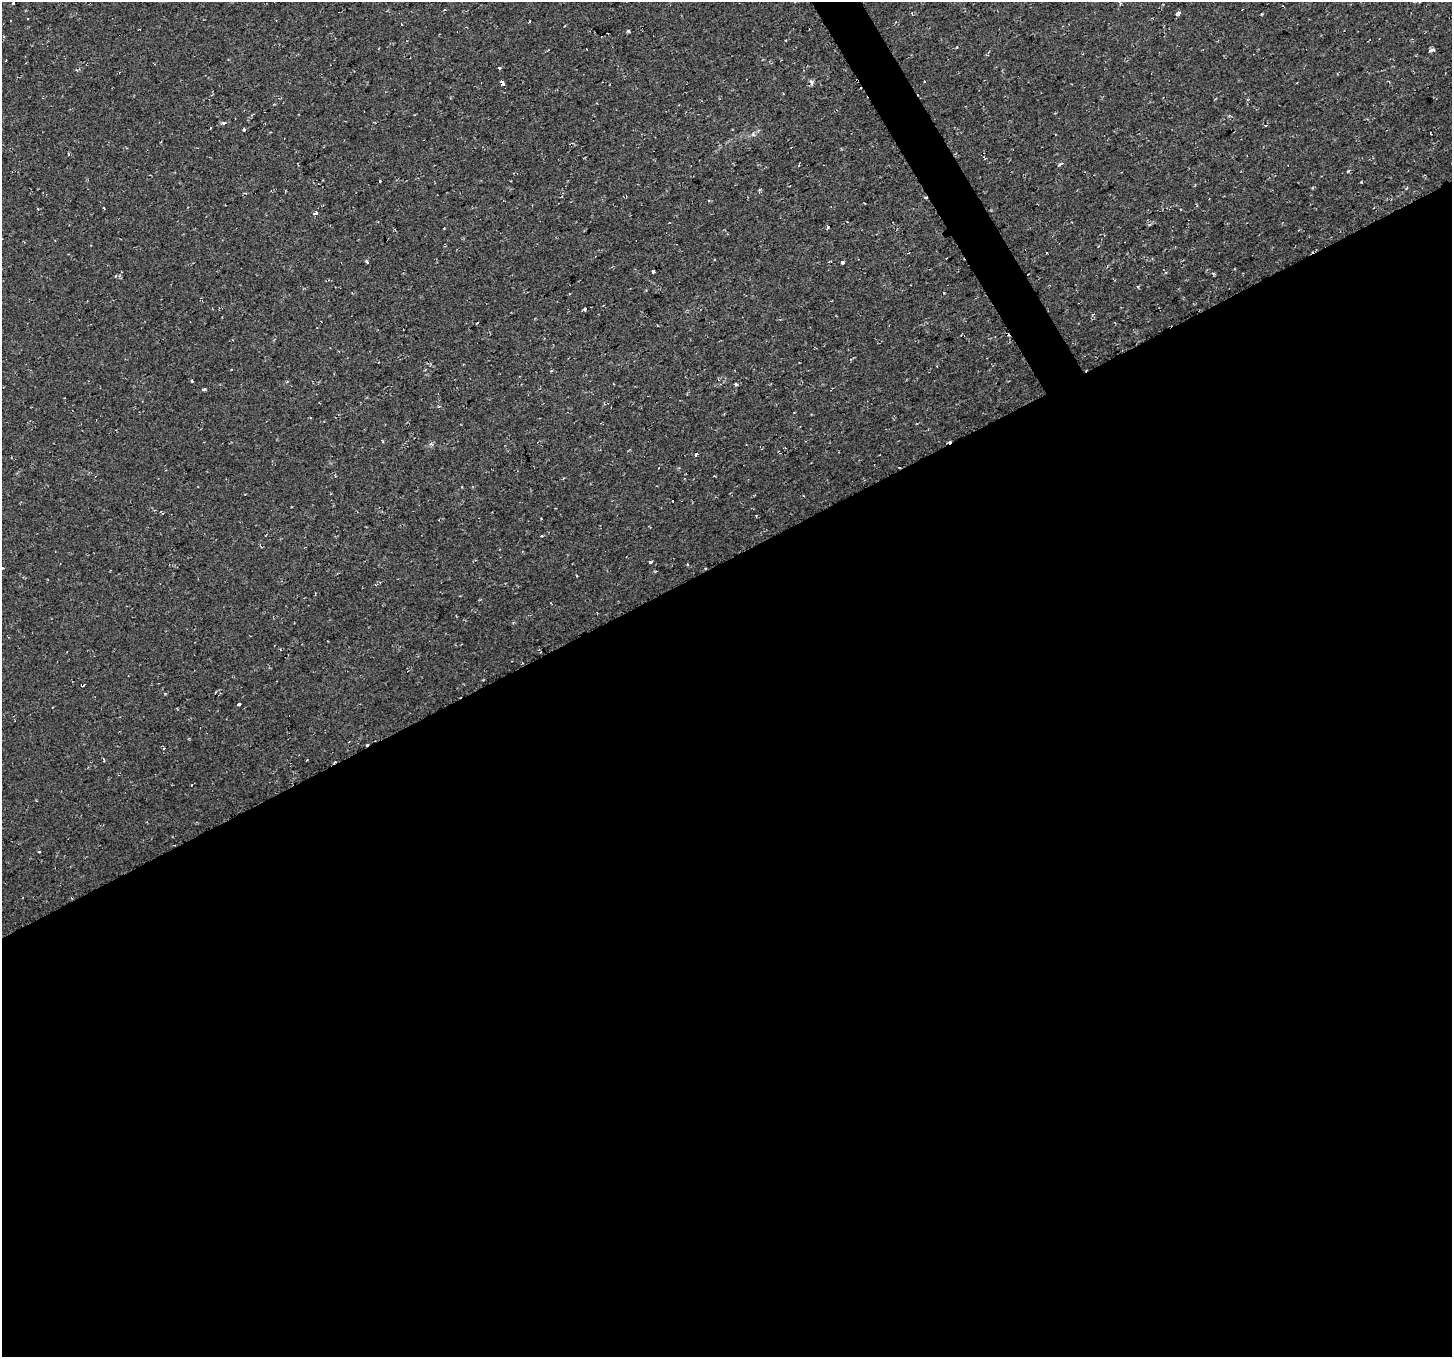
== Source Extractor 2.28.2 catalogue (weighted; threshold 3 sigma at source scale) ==
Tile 15 of 4 x 4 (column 3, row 4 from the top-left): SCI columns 2902-4351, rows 105-1459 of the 5801 x 5689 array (HDU 1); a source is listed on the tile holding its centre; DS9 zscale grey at full resolution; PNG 1454 x 1359 px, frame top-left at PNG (2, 2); no overlay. Shown black and unused: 60% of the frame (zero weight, under 2 of 3 exposures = <1% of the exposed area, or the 3 px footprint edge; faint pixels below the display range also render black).
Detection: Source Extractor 2.28.2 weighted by HDU 2 'WHT'; one run over the whole footprint, this tile lists its part. Background 0.0286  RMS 0.0084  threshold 0.0376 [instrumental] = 3 sigma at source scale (4.5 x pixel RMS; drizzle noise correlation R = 1.50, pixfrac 1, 0.0396/0.0396 arcsec/px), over >= 5 px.
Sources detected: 60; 17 cosmic-ray / hot-pixel residue — not listed; the other 43 listed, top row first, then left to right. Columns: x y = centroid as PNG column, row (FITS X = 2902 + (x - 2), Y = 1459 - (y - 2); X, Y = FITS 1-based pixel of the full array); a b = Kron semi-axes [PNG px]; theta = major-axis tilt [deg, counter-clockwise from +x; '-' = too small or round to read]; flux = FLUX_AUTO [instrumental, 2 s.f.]
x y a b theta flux
1120 4 5 3 - 0.87
1178 14 5 3 - 5.7
1262 14 3 3 - 1
1432 50 5 3 - 4.2
499 68 3 3 - 2.7
811 82 5 4 - 3.1
502 83 5 3 - 32
224 123 4 3 - 7.2
1266 125 3 3 - 3.3
1430 133 3 2 - 0.74
753 134 6 4 89 1.4
1061 164 5 3 - 7.6
799 165 3 2 - 1.6
1348 171 4 4 - 0.88
380 181 3 3 - 2.8
1361 182 3 3 - 0.83
1313 188 4 3 - 0.87
225 205 2 2 - 0.59
1197 206 4 3 - 0.82
38 209 3 3 - 0.92
316 213 6 3 47 1.4
669 223 3 2 - 0.56
1149 224 5 3 - 0.95
828 226 3 3 - 3.5
946 258 2 2 - 0.77
367 262 4 3 - 4.5
842 263 3 3 - 11
653 271 4 3 - 3.2
585 309 3 3 - 4.5
736 384 4 3 - 2.5
203 389 3 3 - 7.6
439 406 5 3 - 0.75
382 441 5 3 - 0.67
563 478 3 2 - 0.71
756 515 4 3 - 0.69
541 536 3 3 - 1.1
650 562 3 3 - 3.6
688 564 4 2 - 0.68
576 576 3 3 - 1.5
82 685 4 3 - 2.4
239 704 4 3 - 4.7
163 748 3 3 - 2.3
39 852 3 3 - 2.4
Overlapping masked pixels (flux is a lower limit): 2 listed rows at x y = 502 83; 82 685
Unlisted compact peaks at least as high as the median listed source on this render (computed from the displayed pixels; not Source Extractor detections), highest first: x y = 628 31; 192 381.